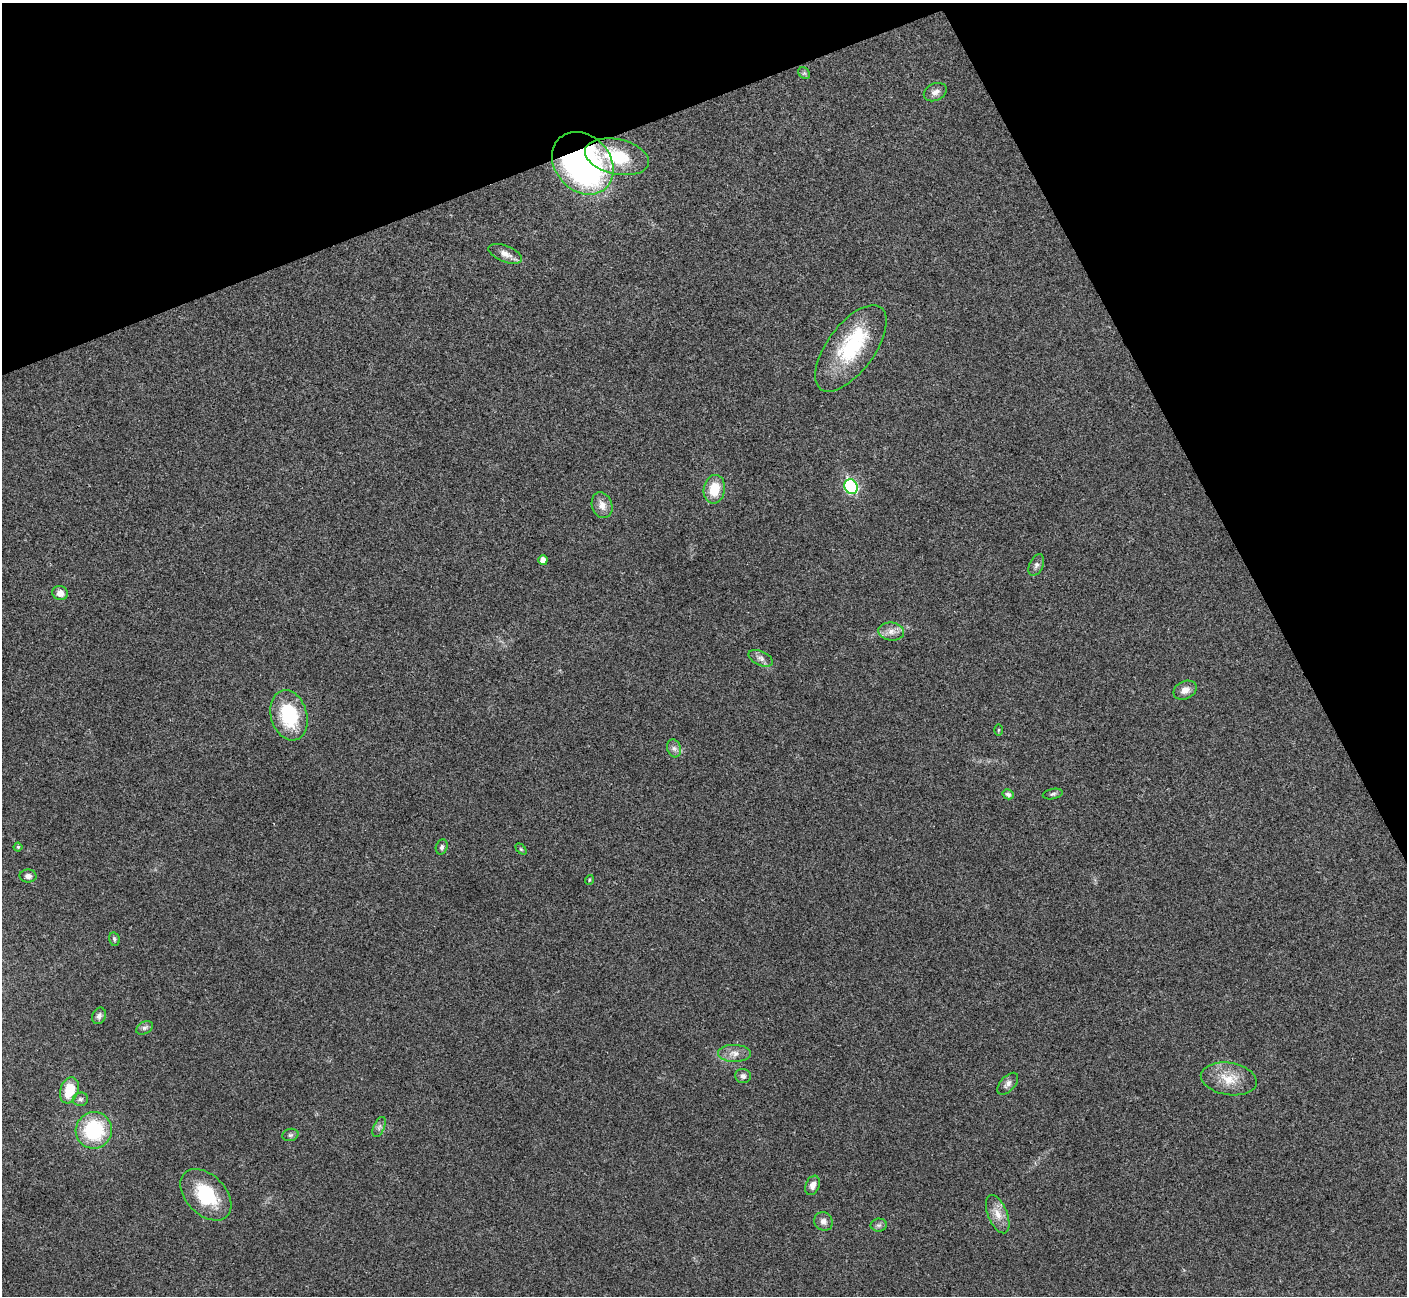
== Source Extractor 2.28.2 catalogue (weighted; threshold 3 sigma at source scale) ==
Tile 3 of 4 x 4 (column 3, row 1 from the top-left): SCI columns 2814-4218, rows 4037-5330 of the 5630 x 5618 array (HDU 1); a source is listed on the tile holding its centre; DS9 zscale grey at full resolution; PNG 1409 x 1298 px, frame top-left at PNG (2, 3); each listed source drawn as its Kron ellipse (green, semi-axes under 4 px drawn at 4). Shown black and unused: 21% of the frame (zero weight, under 3 of 4 exposures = <1% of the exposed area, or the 3 px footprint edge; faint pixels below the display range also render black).
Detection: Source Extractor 2.28.2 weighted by HDU 2 'WHT'; one run over the whole footprint, this tile lists its part. Background 0.0222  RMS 0.004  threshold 0.018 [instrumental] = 3 sigma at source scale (4.5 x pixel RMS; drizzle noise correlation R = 1.50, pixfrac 1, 0.05/0.05 arcsec/px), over >= 5 px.
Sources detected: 43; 1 inside a brighter object's white glare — neither listed nor drawn; the other 42 listed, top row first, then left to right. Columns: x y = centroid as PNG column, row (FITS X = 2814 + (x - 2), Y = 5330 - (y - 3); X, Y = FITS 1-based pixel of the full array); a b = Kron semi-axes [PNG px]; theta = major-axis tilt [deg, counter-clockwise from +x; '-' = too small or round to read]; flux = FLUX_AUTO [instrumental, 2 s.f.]
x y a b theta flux
804 73 6 5 - 0.74
935 92 12 8 26 2.2
617 157 32 17 -12 18
583 163 34 27 -48 130
505 254 17 8 -21 3.1
851 348 51 23 54 31
851 487 8 6 -60 41
714 489 14 10 81 9.1
602 505 13 10 -70 3.4
543 560 5 4 - 2.8
1036 565 11 7 64 1.4
60 593 8 7 - 2.9
891 631 13 9 -6 3
761 658 13 7 -25 2
1185 690 12 9 26 3
289 715 26 18 -74 23
998 730 5 3 - 0.43
674 748 9 6 -73 1.6
1008 794 5 5 - 1.3
1053 794 10 5 11 0.9
18 847 4 4 - 0.5
442 847 8 5 71 0.96
521 849 6 4 -45 0.48
28 876 8 6 -2 1.7
589 880 5 3 - 0.35
114 939 7 5 -78 0.79
99 1016 8 6 68 1.4
144 1028 9 6 29 1.1
734 1053 16 8 -1 3.2
743 1076 8 7 - 1.4
1229 1079 28 16 -10 8.8
1008 1084 13 7 48 1.8
69 1090 13 9 72 10
80 1099 8 6 13 1.2
379 1127 11 5 66 1.3
94 1130 18 18 - 29
290 1135 8 6 14 0.91
813 1185 10 6 68 2.2
206 1195 30 20 -46 21
998 1214 20 9 -68 4.7
823 1221 10 9 - 1.9
879 1225 8 6 1 1.1
Overlapping masked pixels (flux is a lower limit): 1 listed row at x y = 583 163